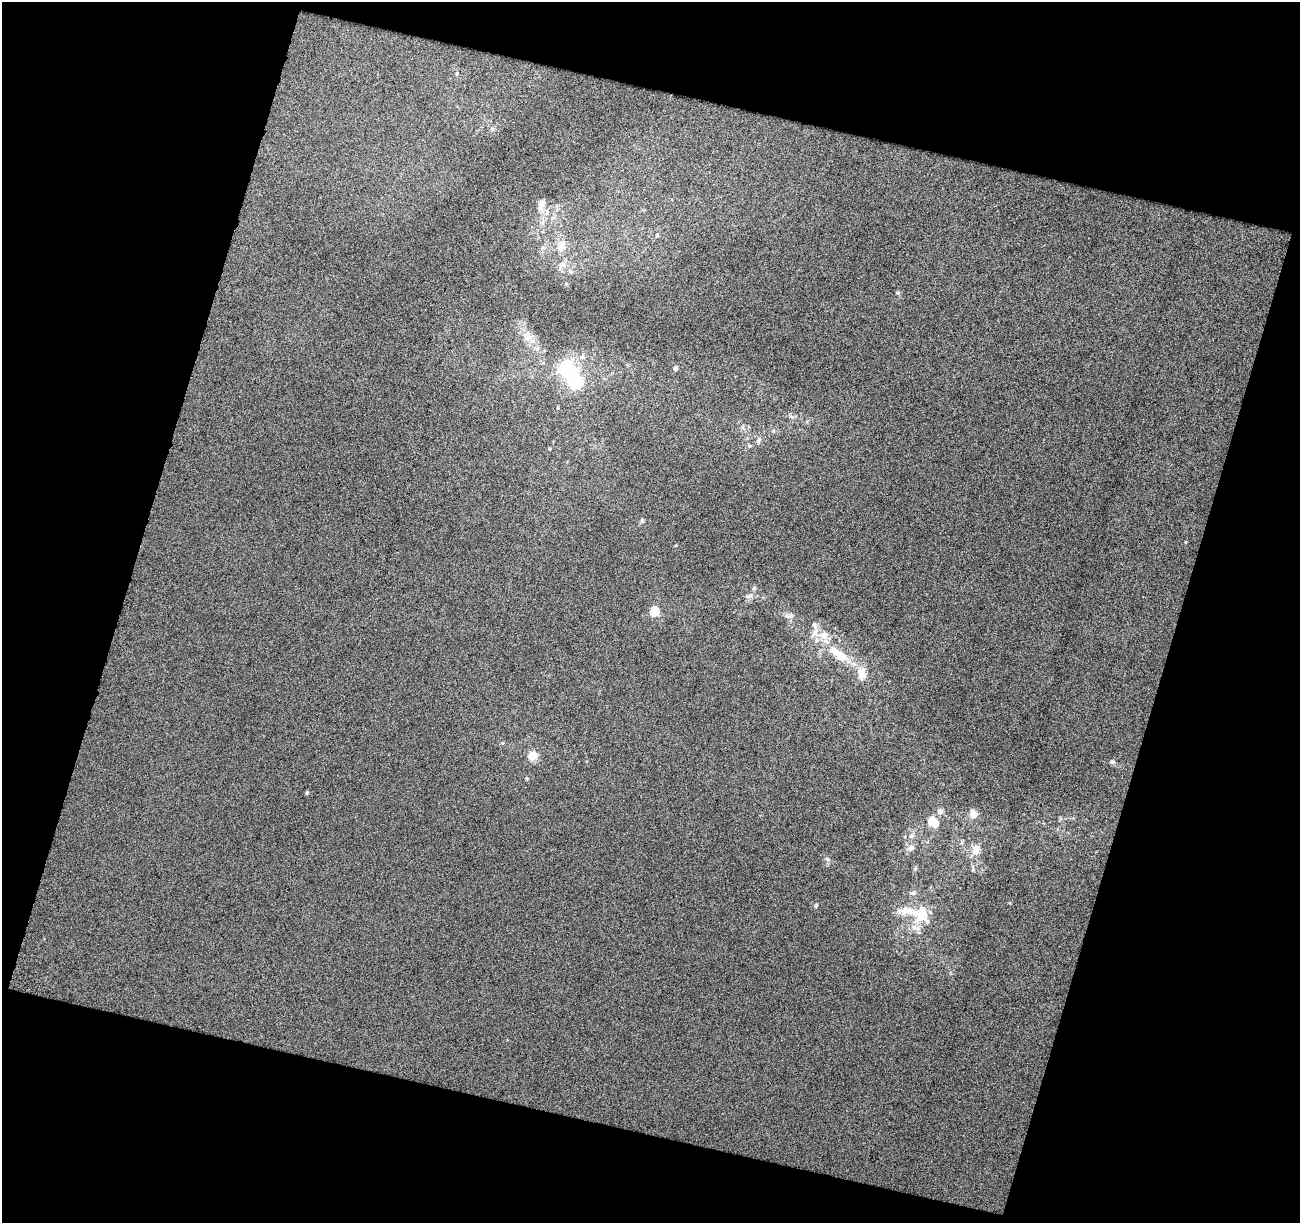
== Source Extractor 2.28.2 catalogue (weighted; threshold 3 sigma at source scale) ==
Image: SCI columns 1-1298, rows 57-1277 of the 1298 x 1336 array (HDU 1 of 3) = the unmasked area's bounding box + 8 px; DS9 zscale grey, full resolution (1 PNG px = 1 image px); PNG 1302 x 1225 px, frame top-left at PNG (2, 2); no overlay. Shown black and unused: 34% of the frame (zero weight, under 14 of 27 exposures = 1% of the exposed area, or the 3 px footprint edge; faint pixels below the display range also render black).
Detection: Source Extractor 2.28.2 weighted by HDU 2 'WHT'. Background 0.0242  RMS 0.14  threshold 0.562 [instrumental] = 3 sigma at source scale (4.09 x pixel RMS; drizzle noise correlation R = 1.36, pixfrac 0.8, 0.0396/0.0396 arcsec/px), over >= 5 px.
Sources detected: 48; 1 inside a brighter object's white glare — not listed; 9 inside a brighter listed object's ellipse — not listed separately; the other 38 listed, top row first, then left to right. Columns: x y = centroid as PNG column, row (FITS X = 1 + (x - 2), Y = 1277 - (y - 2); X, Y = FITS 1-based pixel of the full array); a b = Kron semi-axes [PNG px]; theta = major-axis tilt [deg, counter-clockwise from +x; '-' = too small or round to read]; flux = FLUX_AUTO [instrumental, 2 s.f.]
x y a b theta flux
457 74 5 4 - 14
492 129 6 5 - 26
540 208 9 8 - 67
657 236 6 4 79 17
563 243 15 10 81 130
562 265 11 8 14 80
571 272 6 5 - 24
566 284 5 4 - 14
527 338 15 8 -47 120
582 357 6 6 - 31
676 368 5 4 - 36
575 381 16 10 -72 880
791 416 6 5 - 29
759 440 9 5 60 35
749 446 5 3 - 15
642 521 6 5 - 23
754 588 6 4 -45 18
749 596 12 5 14 40
654 611 5 5 - 460
791 616 9 7 19 51
814 625 13 5 -62 50
824 635 10 10 - 110
840 656 17 10 -34 230
862 674 18 11 86 150
532 756 9 9 - 150
1112 761 6 6 - 25
527 778 4 4 - 13
307 793 4 4 - 20
940 812 10 7 36 51
973 814 9 8 - 110
930 821 11 8 50 130
911 836 6 6 - 36
911 848 8 7 - 69
976 849 14 9 69 120
915 869 6 4 45 18
913 893 9 6 19 36
816 905 4 4 - 16
922 914 18 16 66 350
Unlisted compact peaks at least as high as the median listed source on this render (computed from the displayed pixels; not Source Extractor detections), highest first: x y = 897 293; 827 859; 676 545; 1186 542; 1010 903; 502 743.